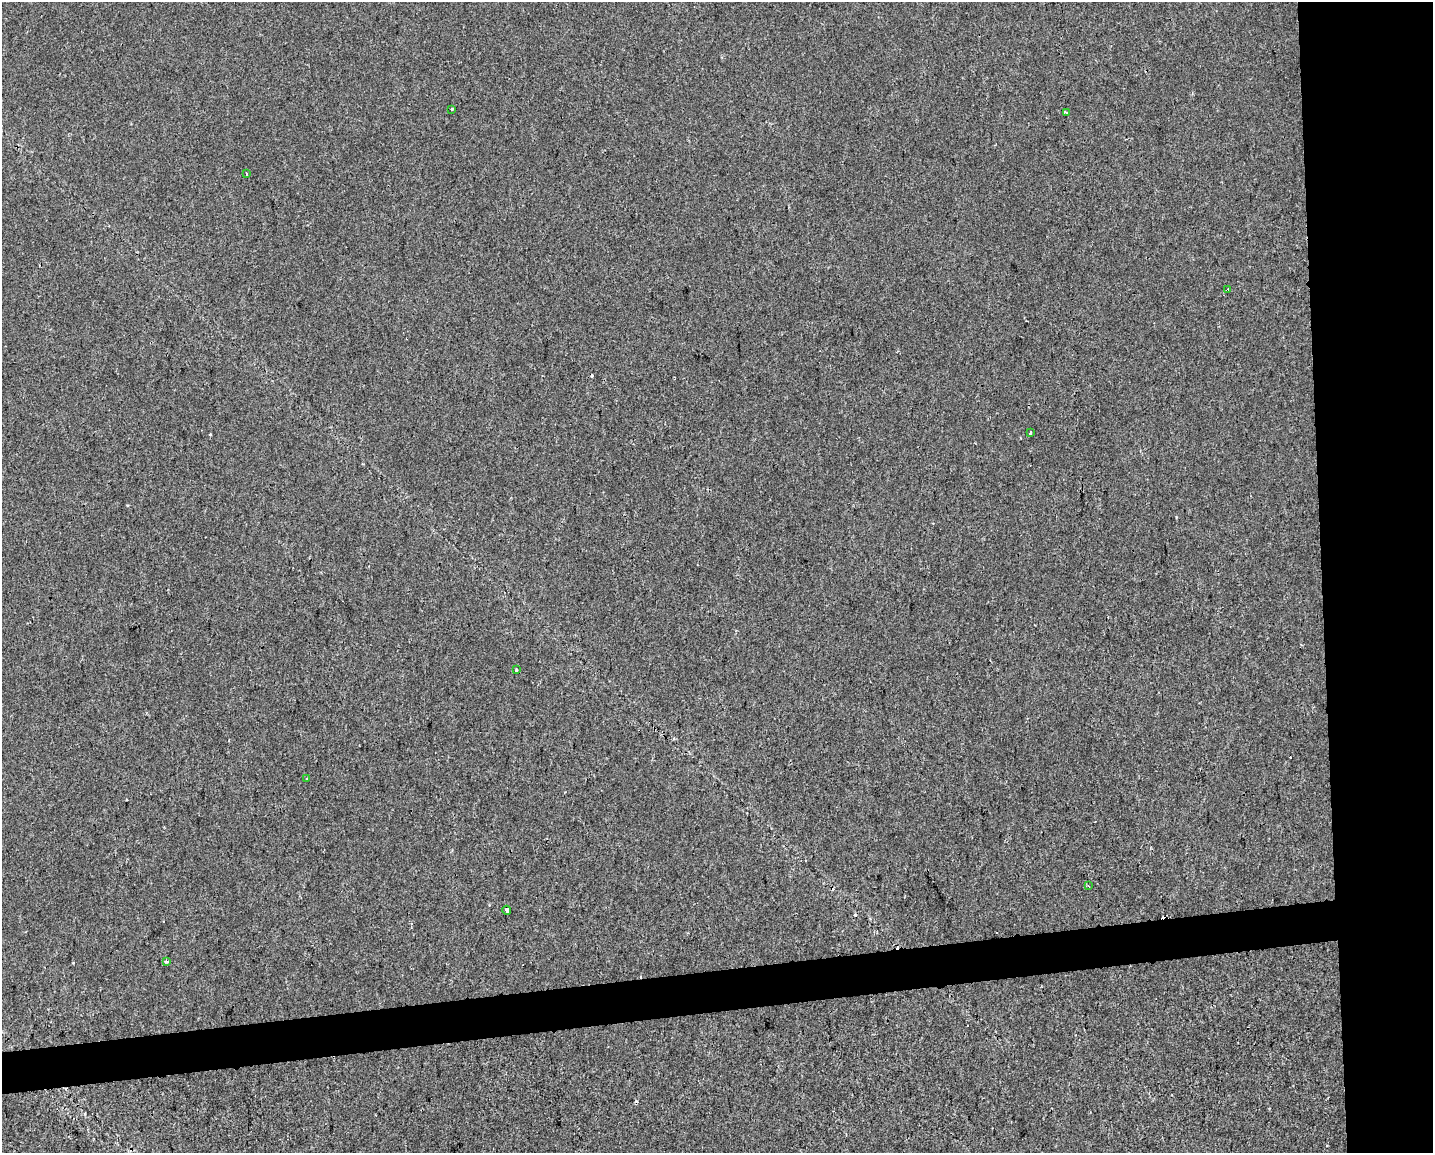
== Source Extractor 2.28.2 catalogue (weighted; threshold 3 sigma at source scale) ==
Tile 6 of 3 x 4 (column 3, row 2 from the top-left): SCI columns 2873-4303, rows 2301-3451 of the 4355 x 4601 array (HDU 1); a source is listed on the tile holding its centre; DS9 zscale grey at full resolution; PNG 1435 x 1155 px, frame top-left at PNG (2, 2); each listed source drawn as its Kron ellipse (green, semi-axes under 4 px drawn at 4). Shown black and unused: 11% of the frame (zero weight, under 2 of 3 exposures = <1% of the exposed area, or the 3 px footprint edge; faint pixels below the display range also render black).
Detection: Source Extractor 2.28.2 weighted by HDU 2 'WHT'; one run over the whole footprint, this tile lists its part. Background 3.87e-04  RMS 0.0042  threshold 0.0191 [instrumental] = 3 sigma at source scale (4.5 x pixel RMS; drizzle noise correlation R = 1.50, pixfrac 1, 0.0396/0.0396 arcsec/px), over >= 5 px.
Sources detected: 20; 10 cosmic-ray / hot-pixel residue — neither listed nor drawn; the other 10 listed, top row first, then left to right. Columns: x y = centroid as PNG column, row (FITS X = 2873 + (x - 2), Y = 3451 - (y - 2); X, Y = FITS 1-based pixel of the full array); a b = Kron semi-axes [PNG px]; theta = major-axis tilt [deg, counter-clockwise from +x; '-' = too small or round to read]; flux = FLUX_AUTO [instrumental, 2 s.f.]
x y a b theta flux
452 109 3 2 - 1.2
1066 113 3 3 - 0.85
246 173 3 2 - 0.37
1228 289 3 3 - 1.1
1030 433 3 3 - 0.85
516 670 3 3 - 1.7
307 779 3 3 - 0.54
1088 886 4 2 - 0.43
507 910 4 4 - 3.7
166 962 4 3 - 2.2